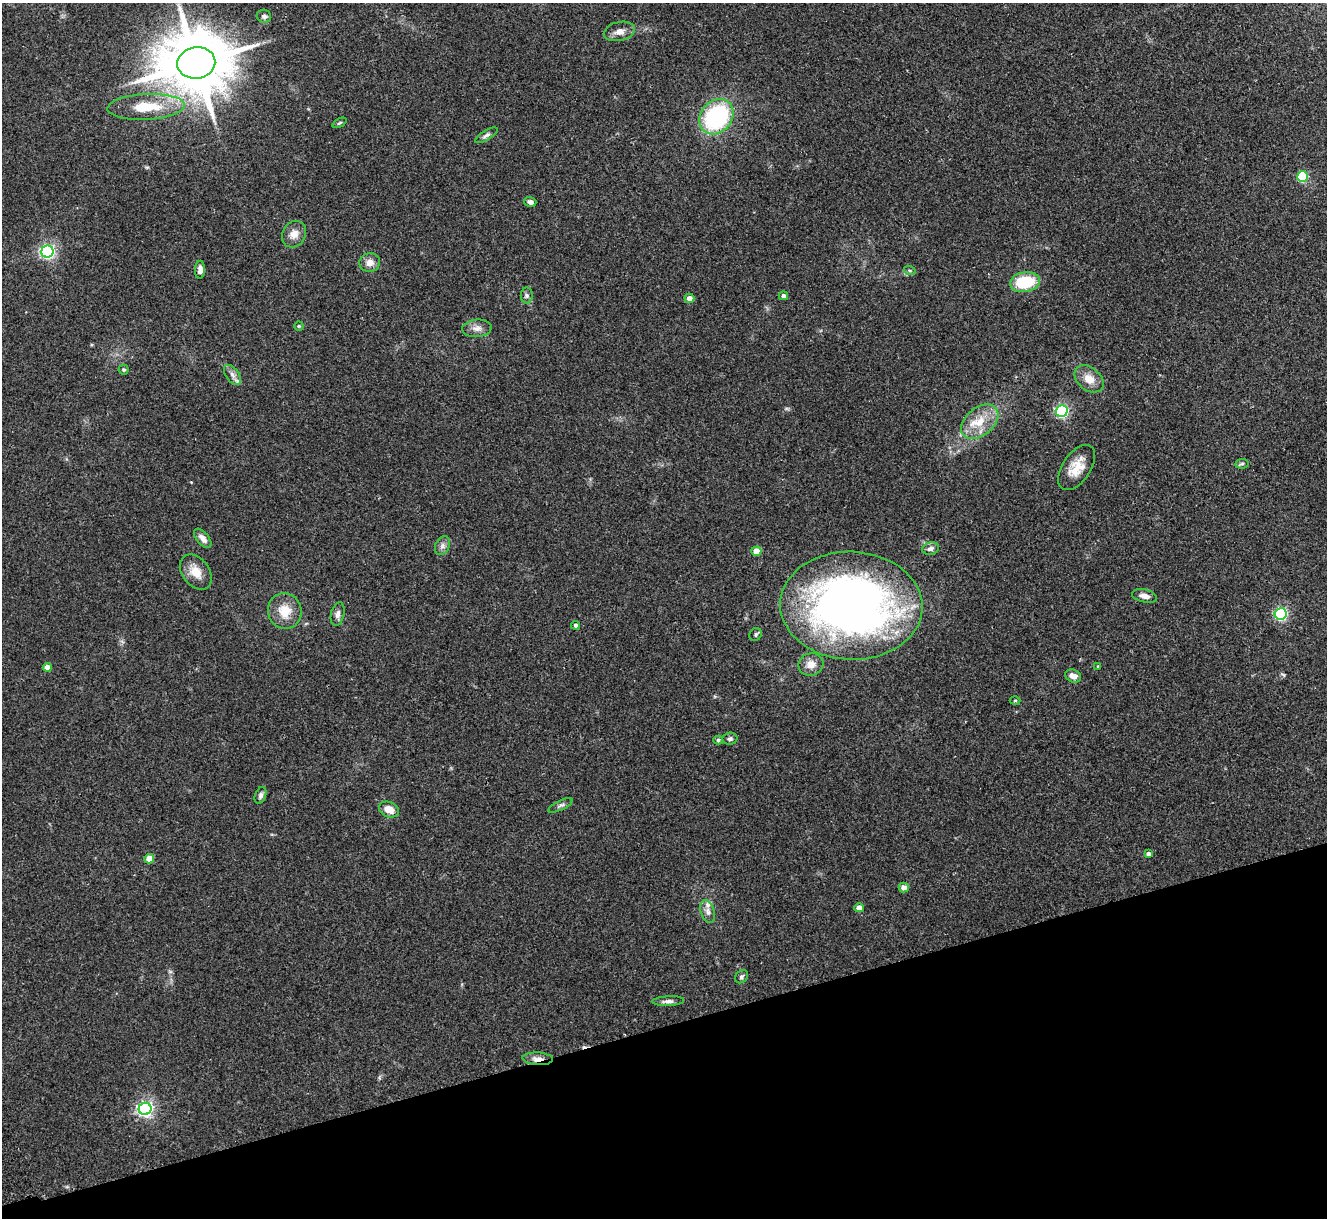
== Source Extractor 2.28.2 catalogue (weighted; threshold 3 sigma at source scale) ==
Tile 14 of 4 x 4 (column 2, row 4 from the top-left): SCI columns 1381-2705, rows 169-1384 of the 5411 x 5322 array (HDU 1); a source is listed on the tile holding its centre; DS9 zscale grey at full resolution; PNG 1329 x 1220 px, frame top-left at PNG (2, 3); each listed source drawn as its Kron ellipse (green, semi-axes under 4 px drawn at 4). Shown black and unused: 16% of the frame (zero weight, under 2 of 3 exposures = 3% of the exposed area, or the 3 px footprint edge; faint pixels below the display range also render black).
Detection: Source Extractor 2.28.2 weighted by HDU 2 'WHT'; one run over the whole footprint, this tile lists its part. Background 0.072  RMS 0.0085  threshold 0.0381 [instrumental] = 3 sigma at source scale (4.5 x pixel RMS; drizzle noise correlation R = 1.50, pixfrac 1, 0.05/0.05 arcsec/px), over >= 5 px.
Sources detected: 59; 1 inside a brighter listed object's ellipse — not listed separately; the other 58 listed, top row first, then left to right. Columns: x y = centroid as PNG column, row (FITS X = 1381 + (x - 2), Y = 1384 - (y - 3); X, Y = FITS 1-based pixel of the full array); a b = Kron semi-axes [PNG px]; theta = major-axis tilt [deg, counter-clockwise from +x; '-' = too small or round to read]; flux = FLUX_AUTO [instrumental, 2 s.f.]
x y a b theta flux
264 16 7 6 - 2.4
619 31 16 9 12 6.4
196 63 19 15 10 7400
146 107 39 13 3 30
716 117 19 15 48 99
339 123 8 4 27 1.2
486 135 13 4 30 2.3
1302 177 5 5 - 64
530 202 6 5 - 3.4
294 234 14 11 61 7.2
47 252 6 6 - 210
370 262 10 9 - 6.3
200 270 9 5 89 4.4
910 271 6 4 -19 1.1
1025 282 15 10 9 35
527 295 8 6 -89 2.2
783 296 4 4 - 3.2
689 298 5 4 - 5.7
299 326 5 4 - 1
477 328 15 8 5 5.4
124 370 5 5 - 1.5
232 375 11 6 -53 3.8
1089 379 16 11 -39 10
1062 411 6 5 - 140
980 422 21 14 39 18
1242 464 7 4 8 1.5
1077 468 25 14 56 16
203 538 11 6 -50 4.8
442 546 10 6 61 3.2
930 548 8 6 14 3.4
756 551 5 4 - 15
196 572 19 13 -53 12
1144 596 12 6 -13 5.2
851 606 71 54 -2 550
285 611 18 17 - 16
338 614 12 6 78 3.6
1281 614 6 5 - 120
576 625 4 4 - 2.4
756 634 7 6 - 1.6
811 664 12 11 - 6.9
1098 666 3 3 - 0.83
47 667 4 4 - 6.2
1073 676 8 6 -25 4.9
1015 701 5 3 - 0.77
730 739 7 6 - 1.9
718 740 5 4 - 1.2
260 795 8 5 70 2.4
560 805 13 4 26 2.2
389 810 10 7 -23 9.5
1148 854 4 4 - 2.8
149 859 5 4 - 14
904 887 5 5 - 5.3
859 908 5 4 - 5.9
708 911 12 7 -73 3.9
741 977 7 5 47 1.8
668 1001 16 5 3 3.1
538 1059 15 6 -3 5.7
145 1109 6 6 - 240
Overlapping masked pixels (flux is a lower limit): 1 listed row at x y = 538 1059